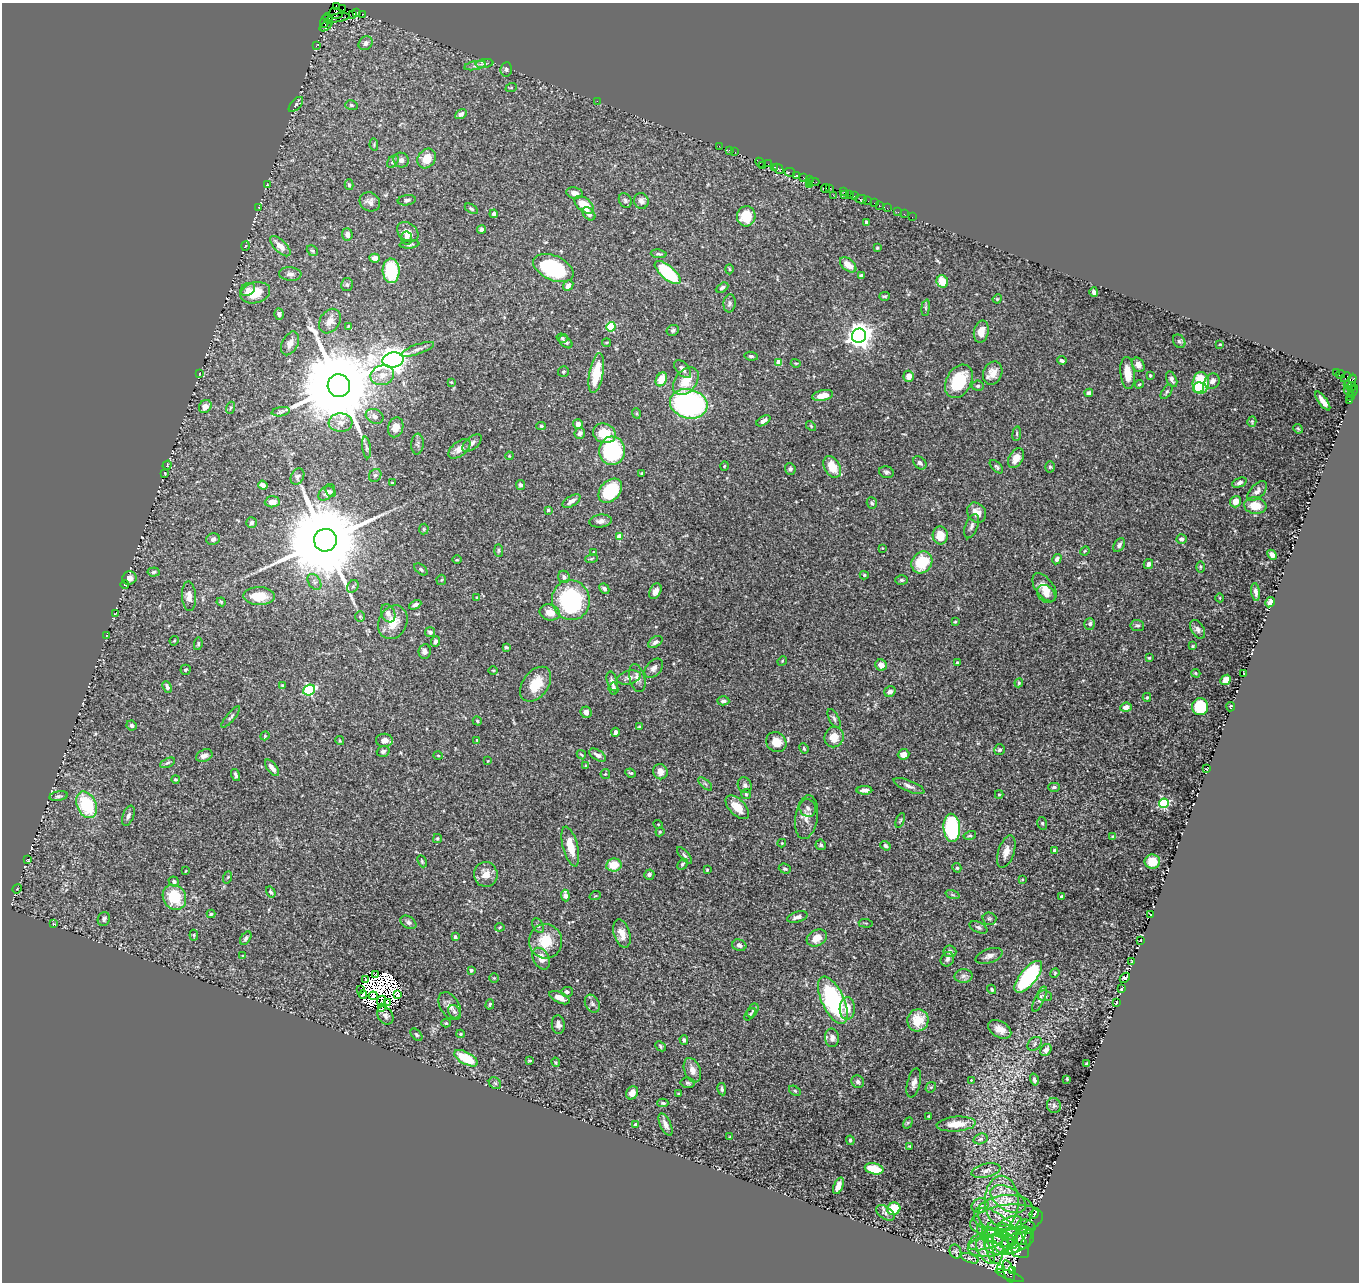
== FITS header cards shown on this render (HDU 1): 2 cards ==
NAXIS1  =                 1357
NAXIS2  =                 1280

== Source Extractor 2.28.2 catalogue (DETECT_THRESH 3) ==
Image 1357 x 1280 px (HDU 1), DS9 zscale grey, 1 PNG px = 1 image px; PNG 1361 x 1284 px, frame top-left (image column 1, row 1280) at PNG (2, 3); each listed source drawn as its Kron ellipse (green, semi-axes under 4 px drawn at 4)
Background 0.814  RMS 0.021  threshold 0.0638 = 3 sigma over >= 5 px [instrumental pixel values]
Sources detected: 521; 25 with non-positive FLUX_AUTO (blend fragments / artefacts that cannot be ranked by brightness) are neither listed nor drawn; the other 496 listed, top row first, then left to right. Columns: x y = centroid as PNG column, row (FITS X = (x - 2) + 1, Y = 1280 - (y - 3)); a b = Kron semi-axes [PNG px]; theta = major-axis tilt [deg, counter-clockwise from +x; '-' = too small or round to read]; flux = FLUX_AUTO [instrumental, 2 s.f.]
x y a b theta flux
337 7 3 3 - 550
343 9 2 2 - 2.1
357 12 4 3 - 240
336 13 7 5 -2 2600
352 14 3 2 - 66
363 14 3 2 - 86
328 18 5 3 - 210
338 18 12 4 10 2200
325 21 7 2 71 130
326 26 7 2 39 150
366 43 7 6 - 7.5
316 46 2 2 - 51
485 64 9 4 7 3.8
475 66 11 4 11 4.4
506 69 7 5 85 2.9
511 88 6 3 20 1.4
597 101 2 2 - 6.8
296 104 9 5 47 3.4
351 105 6 5 - 2.4
461 114 6 5 - 5.4
374 145 6 4 -80 1.7
719 146 2 2 - 13
729 150 3 2 - 97
735 152 2 2 - 20
427 158 10 8 53 18
401 160 8 7 - 5.3
393 162 7 5 50 2.7
760 163 5 3 - 180
768 164 2 2 - 16
763 165 2 2 - 69
774 167 3 3 - 160
778 169 6 3 -44 270
790 172 5 2 - 15
796 175 3 2 - 220
803 177 2 2 - 48
810 180 3 2 - 290
813 182 6 3 0 120
809 184 2 2 - 69
267 185 3 2 - 1
349 185 5 4 - 2.3
825 188 4 3 - 240
829 188 3 2 - 190
844 192 3 2 - 25
575 193 8 5 -11 7.6
833 195 2 2 - 72
844 195 3 2 - 77
850 195 4 2 - 140
854 196 2 2 - 97
861 199 6 2 0 42
407 200 9 5 10 4.5
625 200 8 6 -60 3.1
641 201 8 7 - 6.7
868 201 2 2 - 10
370 202 11 9 -31 6.9
874 203 2 2 - 9.9
584 205 11 6 -40 32
879 205 2 2 - 17
259 207 2 2 - 1.2
887 208 2 2 - 4.9
471 209 7 4 -32 2.6
898 212 2 2 - 7.7
494 214 4 4 - 3.4
589 214 7 5 -46 5
904 214 2 2 - 5.6
746 216 10 9 - 43
912 217 2 2 - 6.3
866 222 3 3 - 2.3
482 229 4 4 - 3.9
408 232 12 8 -38 12
347 234 6 5 - 7.3
407 238 6 5 - 3.1
410 244 10 4 5 3
245 246 5 3 - 1.5
280 246 13 6 -45 12
877 248 3 3 - 1.6
312 251 6 5 - 2.3
659 254 8 4 -6 2.6
375 258 5 4 - 7.5
848 265 9 5 -39 16
553 268 21 12 -24 130
729 269 5 3 - 1.6
391 271 12 8 -88 86
668 273 16 7 -41 100
290 274 11 6 -5 5.4
861 275 4 4 - 1.6
942 281 6 5 - 23
347 284 6 6 - 3
568 286 6 4 49 6.3
722 288 7 4 29 3
248 289 8 6 31 5.8
1094 292 5 3 - 4.7
255 293 15 10 15 36
884 296 5 4 - 2
997 299 4 3 - 1.2
730 303 9 6 84 4
926 308 8 4 82 2.5
279 314 5 5 - 3.7
330 321 13 9 56 13
348 326 4 3 - 1.2
611 327 4 4 - 64
673 330 6 5 - 2.6
981 331 11 7 76 12
859 336 7 7 - 1300
562 338 6 4 -17 2.5
1179 341 7 6 - 3.3
566 342 8 5 -43 4.2
607 342 4 2 - 1.4
290 343 13 8 63 9.2
1220 344 3 2 - 1.2
417 349 17 5 19 6.6
751 356 7 4 -7 2.9
393 360 11 7 10 1800
1062 360 5 4 - 3
779 362 4 4 - 24
796 363 5 3 - 1.4
1138 365 8 6 -58 7.4
683 369 11 6 -49 7.3
563 372 5 5 - 2.3
596 373 20 7 79 48
993 373 12 9 64 15
1127 373 16 7 -84 21
1336 373 3 2 - 79
199 374 3 2 - 0.92
1340 374 5 2 - 86
382 375 12 10 19 16
1150 375 3 3 - 3
909 376 5 5 - 12
1346 377 6 2 45 120
661 379 7 5 60 28
1172 379 8 5 -66 4.7
686 381 15 10 50 27
959 381 18 12 60 66
1212 381 8 7 - 7.6
451 382 3 2 - 1.2
1351 382 8 4 55 190
1201 383 11 8 87 62
1139 384 4 3 - 1.5
1347 384 3 2 - 150
339 386 11 11 - 30000
978 386 6 5 - 2.9
1198 387 6 5 - 14
1351 387 5 3 - 100
1349 391 5 4 - 86
1353 391 6 3 66 190
1167 392 8 4 54 2.6
1089 393 4 4 - 5.3
823 395 11 5 11 16
1351 396 4 3 - 180
1323 401 11 4 -54 11
1350 401 3 3 - 140
689 404 19 14 -15 310
205 406 7 6 - 9.2
230 408 6 4 70 2.3
281 412 9 4 11 3.3
636 413 5 3 - 1.7
374 416 9 7 -26 6.3
763 421 8 4 32 6.2
1252 422 5 4 - 1.6
341 423 12 9 -3 11
578 424 5 5 - 8.8
541 426 4 4 - 2.1
811 426 6 3 -46 1.6
396 427 10 7 73 10
1298 429 5 4 - 1.7
580 433 5 5 - 4.3
604 433 11 9 -22 36
1017 434 7 3 82 2
472 443 11 6 41 5.8
417 444 10 6 85 3.8
366 447 11 4 -81 3.1
459 449 13 7 39 11
612 451 14 13 - 140
509 456 4 3 - 1.1
1016 458 10 7 60 15
920 463 7 5 -46 5.1
167 465 5 4 - 1.3
724 466 4 3 - 1.1
832 467 11 8 -62 30
996 467 8 4 -45 2.8
1050 467 5 5 - 2.4
790 469 6 5 - 3.3
886 472 8 5 -14 3.3
165 473 3 2 - 1.3
642 473 4 2 - 1.1
375 475 7 6 - 3.1
297 477 8 6 60 3.6
392 483 4 3 - 1.8
1239 483 7 4 20 4
263 485 5 4 - 5.3
520 485 5 4 - 4.2
610 491 14 10 47 75
1257 491 12 6 47 6.2
327 492 10 6 44 5.2
330 492 6 4 -53 1.9
571 501 10 5 33 6.6
272 502 7 5 6 9.9
1235 502 6 5 - 14
872 503 6 5 - 4
1255 506 11 8 -8 24
548 510 3 3 - 4.3
977 513 10 8 -54 14
600 521 11 6 6 6.6
252 522 5 5 - 3.4
972 526 13 6 69 5.5
424 529 5 5 - 1.9
940 536 9 7 -89 24
619 537 4 4 - 14
213 539 6 6 - 4
1181 539 5 4 - 5.3
325 540 11 11 - 32000
1119 545 7 5 56 4.5
882 548 4 3 - 0.87
499 550 6 4 -88 2.2
1085 551 5 4 - 1.5
594 552 4 3 - 1.1
1272 555 6 4 -46 6.7
591 559 6 3 19 1.4
1057 559 5 4 - 5.2
457 560 5 3 - 1.3
922 562 11 10 - 53
1148 564 5 4 - 5.3
1200 567 6 3 89 1.7
421 569 8 4 -39 3.1
154 572 6 4 6 2.6
864 575 4 4 - 2.1
564 577 6 5 - 4.8
129 578 7 6 - 9.6
441 580 5 5 - 1.7
901 580 6 5 - 2.9
314 582 9 6 -55 4.4
125 585 4 3 - 1.2
353 586 7 5 53 3
1045 587 16 9 -52 18
604 589 5 4 - 3.9
655 591 8 5 61 7.8
1256 592 9 4 -82 4.8
1046 594 10 8 -41 7.7
189 596 14 7 -86 9.3
259 596 16 9 -2 32
477 598 3 3 - 3.3
1220 598 4 3 - 1.1
571 600 20 18 -76 160
221 602 4 4 - 1.5
1270 602 5 4 - 6.7
415 605 6 4 27 5.5
550 612 10 8 -16 16
116 613 3 2 - 0.91
388 613 9 6 -67 6.5
360 617 5 5 - 1.8
393 622 17 14 64 26
955 622 3 3 - 1.4
1090 624 6 5 - 4
1137 625 7 5 -6 3
1198 629 10 6 -59 4.7
430 632 5 5 - 4.1
107 635 3 2 - 1
174 641 5 4 - 1.5
435 641 5 4 - 4.2
655 642 8 5 32 4.4
198 644 6 4 80 2.1
1193 646 4 3 - 1.5
506 647 4 3 - 2.2
425 651 7 6 - 6
1149 658 4 4 - 1.7
782 661 5 4 - 1.3
957 663 3 3 - 2.8
881 665 6 5 - 11
654 668 11 7 50 6.3
185 670 5 5 - 2.3
493 670 5 3 - 1.3
1196 673 5 4 - 1.6
1244 673 3 2 - 0.96
629 677 12 6 14 6.8
637 678 14 7 -75 8.3
1226 680 6 4 43 17
612 681 10 5 -74 5.4
1019 683 4 4 - 1.6
536 684 19 13 53 34
282 685 3 2 - 1.2
167 687 6 4 -66 4.5
613 688 6 5 - 3
309 690 6 5 - 160
890 692 6 5 - 5.8
1147 697 4 3 - 1.7
723 701 6 4 -2 3.8
1126 707 6 4 6 8.7
1200 707 8 8 - 53
1231 707 4 2 - 1.3
586 712 6 5 - 7.4
231 717 13 4 50 3.3
834 718 10 4 -61 3.7
477 721 5 3 - 1.8
132 725 5 5 - 3.8
639 727 3 3 - 1.8
615 732 4 4 - 4.7
265 736 5 4 - 1.5
834 737 10 9 - 19
384 740 8 6 1 10
477 740 4 3 - 1.3
340 741 5 3 - 1.1
776 742 11 9 -44 21
804 748 5 3 - 2
999 750 6 5 - 2.6
383 751 6 5 - 4.9
904 754 6 5 - 9.2
581 755 5 3 - 1.3
597 755 9 5 -32 6.2
204 756 8 6 23 7.2
438 756 5 3 - 1.4
488 761 3 3 - 1
167 763 8 4 26 2.7
586 766 3 3 - 1.9
272 768 10 4 -52 12
1207 769 3 2 - 0.76
660 772 8 7 - 10
631 773 5 3 - 1.8
605 774 5 4 - 1.6
236 775 6 3 -73 3.9
176 779 4 3 - 1.7
705 784 8 3 -45 2.4
745 785 8 6 -61 4.3
909 786 16 5 -22 6.7
1054 787 5 4 - 3.1
864 790 8 4 2 5.1
746 794 5 5 - 1.9
999 794 4 4 - 2
58 796 9 4 10 3.6
1164 803 5 5 - 120
87 805 14 9 -64 79
737 807 15 8 -46 20
808 808 9 8 - 5.3
128 816 10 5 69 5
806 817 22 11 81 14
900 820 7 3 68 1.9
1042 823 6 5 - 3.1
658 824 5 3 - 1.1
952 828 14 8 -86 180
660 832 5 4 - 1.6
970 835 6 4 13 2.1
1112 836 3 3 - 1.2
437 839 4 3 - 1.8
782 843 4 4 - 1.2
821 845 5 5 - 2.7
570 846 20 7 -75 25
885 846 5 4 - 3.5
1054 850 4 3 - 2.1
1006 852 17 8 72 12
684 855 10 4 -49 3.3
28 860 3 2 - 1.2
422 861 6 3 -66 1.8
1152 862 7 7 - 21
682 864 6 4 46 2.6
614 865 8 6 9 28
957 868 5 4 - 2.1
785 869 6 5 - 2.5
707 870 3 3 - 1.5
186 871 3 2 - 1
486 874 12 11 - 16
649 875 5 5 - 4.3
228 877 6 4 71 1.7
1022 879 4 3 - 1.2
174 881 5 5 - 3.8
17 889 5 4 - 1.5
271 892 6 4 -58 2.8
953 895 7 3 -19 1.9
565 896 6 4 -85 15
595 896 6 3 18 1.6
174 897 13 11 -55 57
1061 897 4 3 - 1.7
211 914 4 4 - 2.2
1150 915 2 2 - 0.83
797 917 10 5 17 6.9
104 919 7 6 - 3.6
989 919 7 6 - 2.8
408 922 8 6 -33 4.4
866 923 7 3 -5 1.4
54 924 3 2 - 0.93
538 926 8 5 -63 3
500 927 5 3 - 1.6
978 927 9 5 -25 3.3
622 934 14 8 -74 13
194 935 5 4 - 1.7
455 937 3 3 - 2.3
246 938 7 4 57 3.7
817 938 10 8 29 17
1141 940 2 2 - 1.1
545 941 17 16 - 38
739 945 7 5 -19 5.6
950 951 6 6 - 4.9
243 956 4 3 - 1.3
989 956 14 7 19 7.7
541 959 11 7 -60 16
947 959 7 6 - 4.7
1132 961 3 2 - 1
471 970 4 3 - 4.2
1055 973 5 4 - 1.8
376 974 3 2 - 2.8
963 976 9 7 2 5.3
1028 977 19 8 51 180
494 978 5 4 - 1.9
1125 978 6 3 44 2.8
366 979 3 2 - 1.6
992 989 5 4 - 2.5
1121 989 3 2 - 1.7
361 990 3 2 - 0.65
567 992 6 5 - 3.4
363 994 4 2 - 1.6
398 995 3 3 - 3.4
373 996 4 2 - 2.5
1045 996 7 5 -4 3
560 998 11 5 -26 13
1039 999 13 5 66 5.4
833 1000 25 11 -65 200
381 1001 5 2 - 0.26
387 1003 3 2 - 1.5
1116 1003 3 2 - 1
490 1004 5 4 - 2.2
592 1004 9 6 -61 4.5
450 1006 15 9 -60 10
382 1007 3 2 - 42
847 1008 11 7 89 18
753 1010 7 5 60 3.8
454 1012 7 5 -55 3.4
750 1014 7 4 51 1.9
385 1016 9 7 -55 5.6
918 1020 11 10 - 32
446 1023 5 4 - 1.6
558 1025 9 6 -83 7.9
1000 1029 12 8 -29 13
460 1034 4 4 - 1.5
416 1035 7 4 -46 2.3
832 1038 9 7 -87 7.8
684 1040 5 4 - 3.3
1035 1044 8 6 43 3.8
660 1046 6 4 -44 2.1
1046 1050 6 5 - 6.8
466 1058 13 6 -28 51
530 1060 3 2 - 1.5
556 1062 4 3 - 1.5
1087 1064 4 3 - 5.4
692 1070 13 8 -70 11
1067 1079 3 2 - 1.2
971 1080 4 3 - 0.98
1034 1080 6 4 -74 3.6
858 1082 6 6 - 3.8
495 1083 7 5 -42 3
688 1083 7 5 -9 3
914 1083 15 6 77 8.1
931 1087 6 4 42 2.1
722 1089 6 4 -80 2.9
795 1091 6 4 -30 2.4
632 1093 7 5 56 10
679 1094 3 2 - 1.5
663 1103 5 4 - 2.5
1054 1106 7 7 - 4.2
928 1116 3 3 - 1.3
908 1123 6 4 59 1.9
635 1124 4 4 - 1.9
956 1124 19 7 4 24
666 1125 12 5 -65 8
730 1137 3 2 - 1.3
980 1139 7 5 17 3.4
850 1140 5 4 - 3
910 1146 4 3 - 1.4
874 1169 9 5 -12 40
986 1171 15 6 14 7.7
838 1186 9 4 68 9.1
1008 1199 19 11 -32 22
1002 1201 25 17 -89 46
980 1205 8 7 - 5.8
894 1209 7 6 - 44
885 1213 10 6 -35 5.3
1004 1213 30 17 10 47
1034 1214 5 4 - 1.7
1007 1220 37 15 7 46
1009 1227 15 9 34 14
1026 1227 9 7 -8 6
981 1230 7 4 -71 3.1
1004 1233 33 12 -44 31
1012 1234 17 5 -36 6.5
999 1237 18 7 -21 16
1019 1238 13 4 57 4.4
1024 1238 12 7 82 3.8
987 1240 20 9 19 22
1009 1241 25 13 13 21
994 1243 21 9 -82 22
1001 1243 11 8 -60 8.5
988 1246 20 10 7 24
1015 1248 5 3 - 2.8
955 1251 7 5 -70 3
985 1251 14 7 -58 12
970 1258 9 4 -20 2.2
1000 1268 4 3 - 130
1012 1270 4 3 - 190
1009 1271 11 5 -73 300
1010 1275 15 3 -20 1600
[25 non-positive-flux detections neither listed nor drawn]